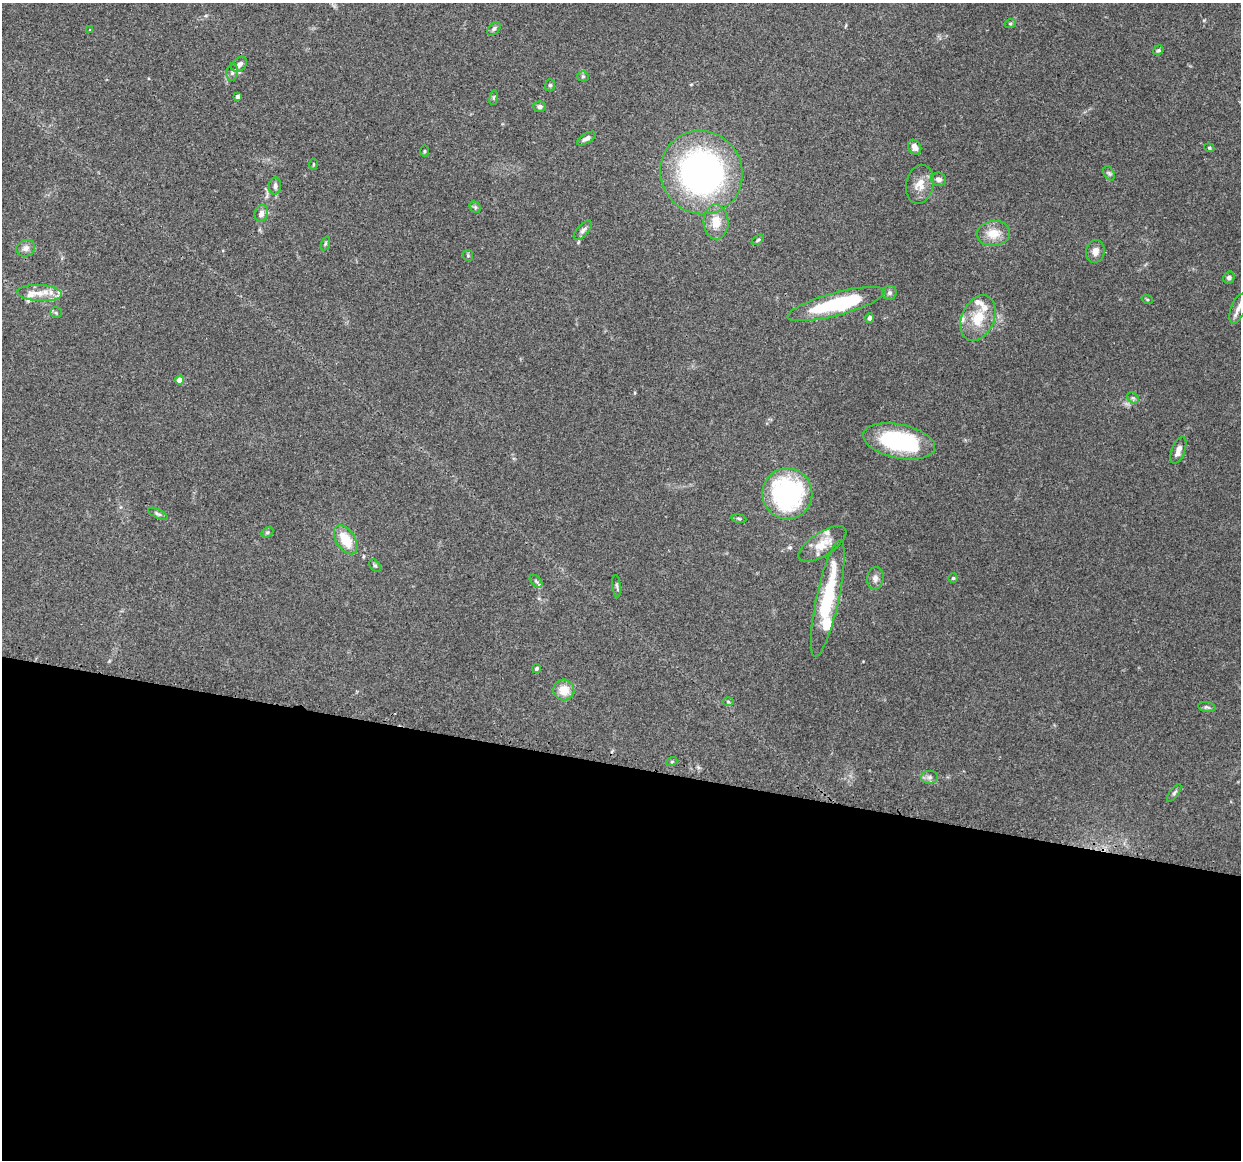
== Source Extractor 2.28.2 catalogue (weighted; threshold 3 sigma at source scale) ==
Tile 14 of 4 x 4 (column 2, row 4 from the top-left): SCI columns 1260-2498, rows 128-1285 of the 5005 x 5016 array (HDU 1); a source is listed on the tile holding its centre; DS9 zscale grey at full resolution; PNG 1243 x 1162 px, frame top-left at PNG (2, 3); each listed source drawn as its Kron ellipse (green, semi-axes under 4 px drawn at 4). Shown black and unused: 34% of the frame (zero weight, under 3 of 4 exposures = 2% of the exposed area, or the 3 px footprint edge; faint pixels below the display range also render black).
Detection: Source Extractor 2.28.2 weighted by HDU 2 'WHT'; one run over the whole footprint, this tile lists its part. Background 0.0837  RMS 0.0063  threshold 0.0283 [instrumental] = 3 sigma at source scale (4.5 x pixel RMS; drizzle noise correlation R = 1.50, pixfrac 1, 0.05/0.05 arcsec/px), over >= 5 px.
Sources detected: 74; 3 inside a brighter object's white glare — neither listed nor drawn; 8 inside a brighter listed object's ellipse — not listed separately; the other 63 listed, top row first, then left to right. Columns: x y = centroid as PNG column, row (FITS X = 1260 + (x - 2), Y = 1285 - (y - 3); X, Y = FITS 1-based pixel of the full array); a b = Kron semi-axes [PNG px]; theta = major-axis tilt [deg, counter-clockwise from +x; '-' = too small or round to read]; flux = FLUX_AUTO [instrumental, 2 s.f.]
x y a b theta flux
1010 24 6 3 19 0.78
494 29 8 5 45 1.5
90 30 3 3 - 0.43
1158 50 5 4 - 0.99
239 64 9 6 41 3.2
232 72 9 5 82 1.7
583 76 5 5 - 1
550 85 6 5 - 1.1
237 97 4 4 - 1.6
494 98 7 3 81 0.82
540 107 6 5 - 1.6
586 138 11 5 31 2.4
915 147 8 6 -60 3.9
1209 148 5 4 - 0.82
424 151 5 3 - 0.68
313 164 5 3 - 0.61
701 172 42 40 -55 210
1109 173 8 5 -64 1.2
939 179 7 6 - 2.3
920 184 19 13 77 8
275 186 8 6 83 2.1
475 207 6 5 - 1.1
261 213 8 6 74 3.7
716 222 17 12 -89 10
583 230 12 5 48 2.3
994 233 17 12 5 10
758 240 7 4 36 0.97
325 244 7 3 71 0.85
26 248 9 8 - 3.1
1095 251 11 9 80 4.3
468 255 5 5 - 0.78
1229 278 6 5 - 1.9
40 293 22 8 -3 8.3
890 293 7 7 - 1.8
1147 299 5 3 - 0.7
836 304 51 11 15 54
1238 309 16 7 70 3.9
56 313 6 5 - 0.97
870 318 5 4 - 1.6
978 318 24 16 65 16
180 380 4 4 - 6.6
1133 398 6 5 - 1.3
899 441 36 17 -12 61
1178 450 14 6 70 4.4
787 494 25 25 - 95
158 514 10 4 -26 1.4
739 518 7 4 -9 0.89
267 532 6 4 29 0.99
346 540 16 9 -57 16
822 544 27 11 33 10
375 566 7 4 -51 1.1
875 578 11 8 84 3.1
953 578 4 4 - 0.72
536 581 7 4 -45 1.3
617 586 11 3 -84 1.1
828 598 59 11 78 34
536 669 5 4 - 0.94
564 690 10 10 - 9.5
728 702 6 4 -2 0.69
1207 707 9 5 -11 1.3
672 761 5 3 - 0.72
929 777 8 6 2 2.1
1174 793 10 4 53 1.1
Isophote crosses this tile's border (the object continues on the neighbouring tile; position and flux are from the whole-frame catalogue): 1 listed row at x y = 1238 309